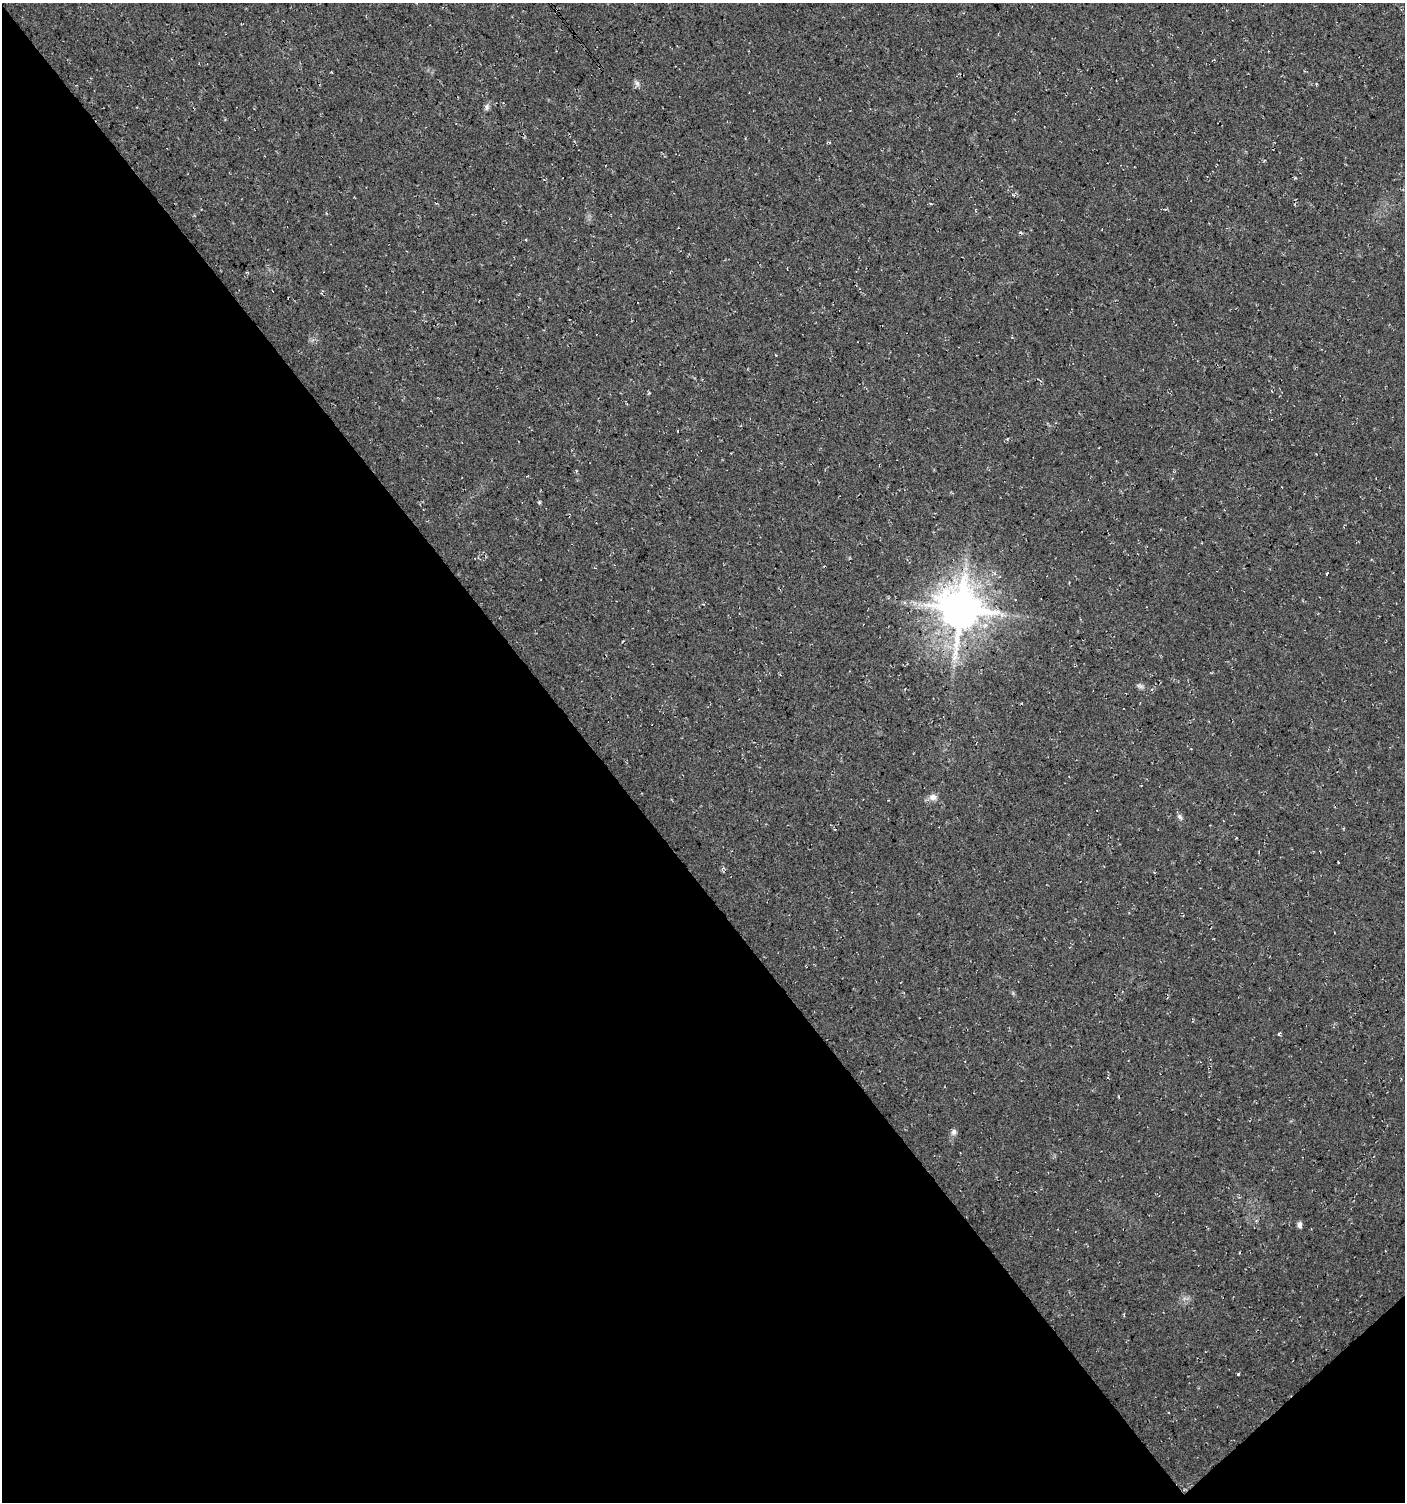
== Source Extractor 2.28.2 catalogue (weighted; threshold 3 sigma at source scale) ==
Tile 14 of 4 x 4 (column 2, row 4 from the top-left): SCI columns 1549-2951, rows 9-1508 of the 5964 x 6007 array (HDU 1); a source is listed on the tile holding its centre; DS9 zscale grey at full resolution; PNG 1407 x 1504 px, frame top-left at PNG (2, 3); no overlay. Shown black and unused: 43% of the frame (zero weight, under 3 of 4 exposures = <1% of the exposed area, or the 3 px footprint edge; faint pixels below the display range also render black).
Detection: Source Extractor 2.28.2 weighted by HDU 2 'WHT'; one run over the whole footprint, this tile lists its part. Background 0.018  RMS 0.0064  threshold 0.0288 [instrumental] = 3 sigma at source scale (4.5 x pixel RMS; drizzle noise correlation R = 1.50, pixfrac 1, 0.0396/0.0396 arcsec/px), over >= 5 px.
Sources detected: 16; all 16 listed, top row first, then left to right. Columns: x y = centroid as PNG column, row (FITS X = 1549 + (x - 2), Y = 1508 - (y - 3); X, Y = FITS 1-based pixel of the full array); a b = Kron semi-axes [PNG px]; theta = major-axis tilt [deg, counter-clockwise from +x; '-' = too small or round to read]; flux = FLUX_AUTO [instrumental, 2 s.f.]
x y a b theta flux
331 72 3 2 - 0.46
637 83 8 6 -69 1.9
487 107 10 6 89 1.8
1295 177 4 3 - 0.63
1013 195 5 3 - 0.7
539 502 5 3 - 0.84
1327 574 4 2 - 0.63
960 610 13 12 - 2500
1140 686 10 5 -18 1.7
933 797 10 9 - 3.7
1180 817 9 5 -55 1.7
1279 1034 4 3 - 1.7
954 1132 8 6 73 2.2
1300 1225 8 5 86 2.1
1240 1252 3 2 - 0.52
1238 1374 4 3 - 0.66
Overlapping masked pixels (flux is a lower limit): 1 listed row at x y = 960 610